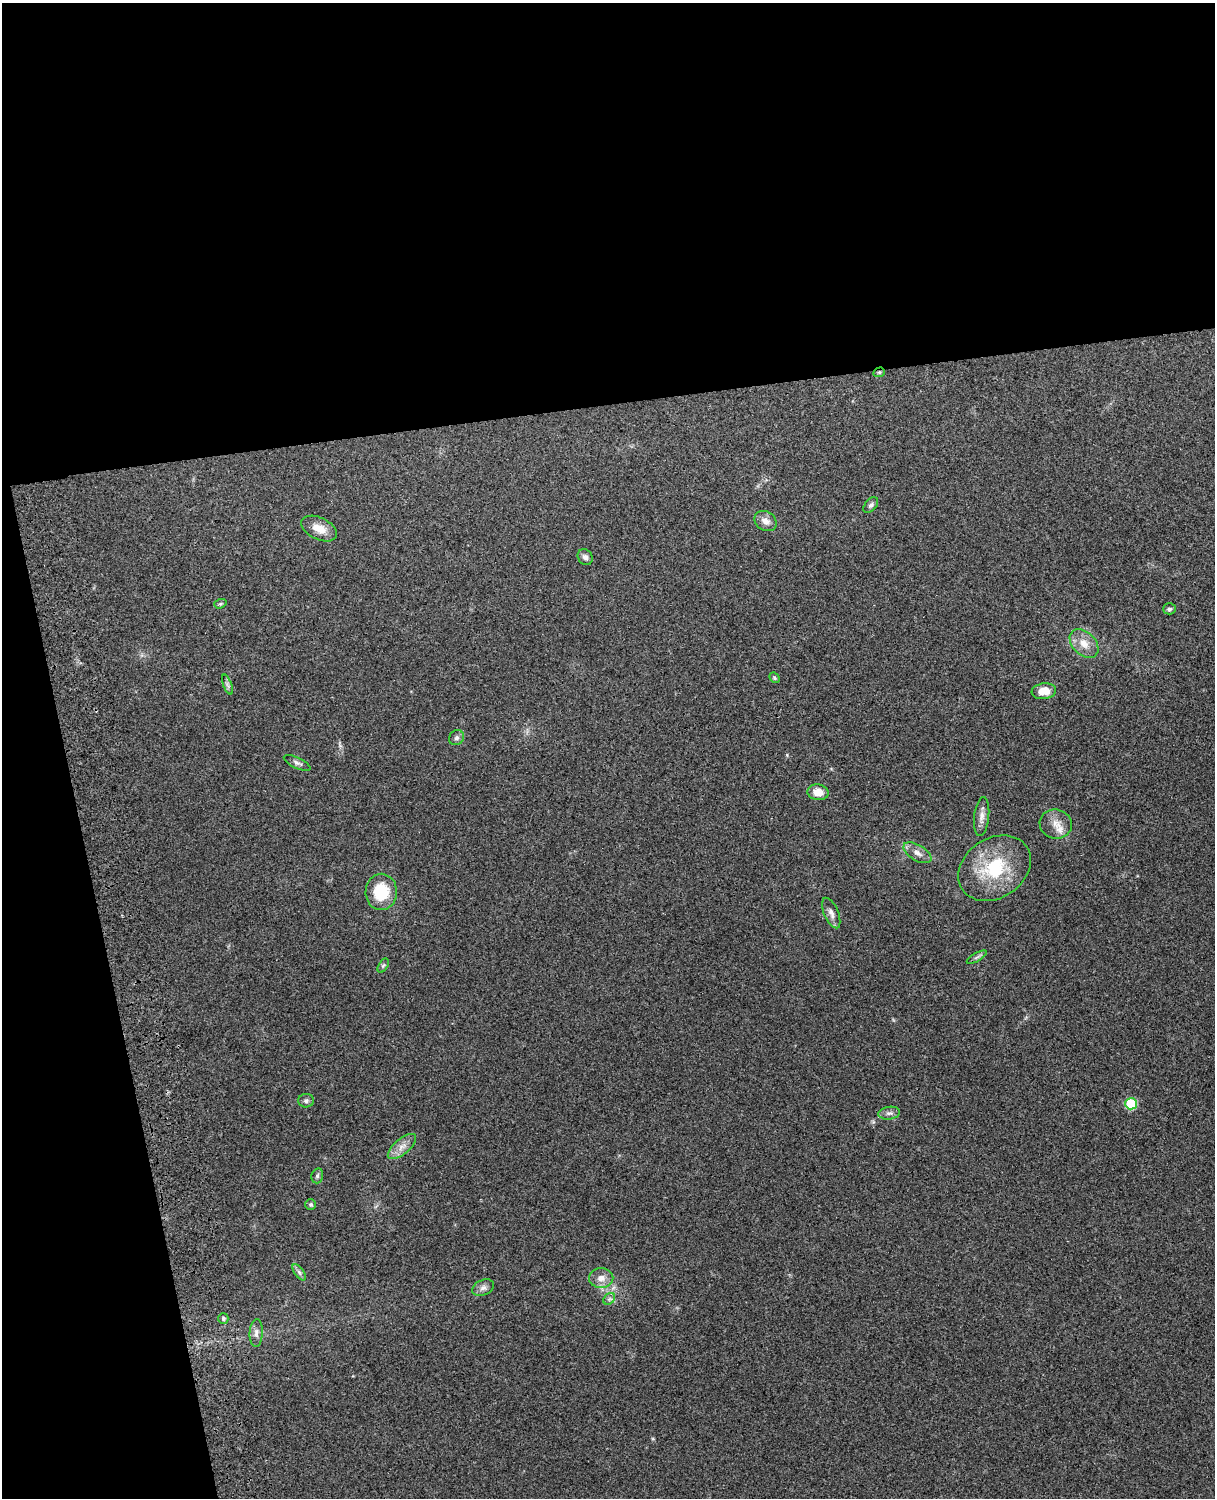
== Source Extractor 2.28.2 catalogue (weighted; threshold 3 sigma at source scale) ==
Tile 1 of 4 x 3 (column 1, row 1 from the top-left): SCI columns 119-1331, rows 3157-4652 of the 5090 x 4929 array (HDU 1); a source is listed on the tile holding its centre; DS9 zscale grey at full resolution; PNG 1217 x 1500 px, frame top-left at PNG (2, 3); each listed source drawn as its Kron ellipse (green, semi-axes under 4 px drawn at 4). Shown black and unused: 33% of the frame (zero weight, under 3 of 4 exposures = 6% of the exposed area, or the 3 px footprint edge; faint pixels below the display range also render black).
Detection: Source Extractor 2.28.2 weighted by HDU 2 'WHT'; one run over the whole footprint, this tile lists its part. Background 0.29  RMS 0.0093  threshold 0.0419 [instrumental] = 3 sigma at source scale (4.5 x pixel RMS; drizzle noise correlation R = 1.50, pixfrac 1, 0.05/0.05 arcsec/px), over >= 5 px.
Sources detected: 34; all 34 listed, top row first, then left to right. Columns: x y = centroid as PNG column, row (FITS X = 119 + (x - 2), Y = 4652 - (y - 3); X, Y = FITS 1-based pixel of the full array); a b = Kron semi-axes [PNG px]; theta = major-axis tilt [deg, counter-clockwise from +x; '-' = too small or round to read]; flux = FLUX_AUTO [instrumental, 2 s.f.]
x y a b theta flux
879 372 6 4 20 1.7
871 505 9 5 50 2.3
766 521 12 9 -34 6.5
319 529 19 11 -26 12
585 557 8 7 - 3.5
220 604 6 4 18 1.4
1169 609 6 5 - 2
1084 644 17 11 -45 12
774 678 6 4 -42 1.4
227 685 10 3 -69 2.1
1044 691 12 8 7 12
456 738 8 7 - 2.4
297 763 14 5 -25 3
818 792 10 8 -9 11
982 817 20 7 84 6.4
1056 824 16 14 -17 11
917 853 15 7 -31 6.4
994 868 39 30 34 56
381 892 18 15 87 32
831 913 16 7 -67 5.1
977 957 11 3 29 2.3
383 966 8 4 58 1.7
306 1101 8 7 - 2.7
1131 1104 6 5 - 54
889 1113 11 6 7 3.4
402 1146 17 7 40 7.6
317 1176 7 5 75 2.1
311 1204 5 5 - 1.5
299 1272 9 4 -55 2.6
601 1278 12 10 0 7.4
483 1288 11 7 25 4.2
609 1299 7 5 45 2.1
223 1318 5 5 - 2
256 1333 14 6 86 4.4
Overlapping masked pixels (flux is a lower limit): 1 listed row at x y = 879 372